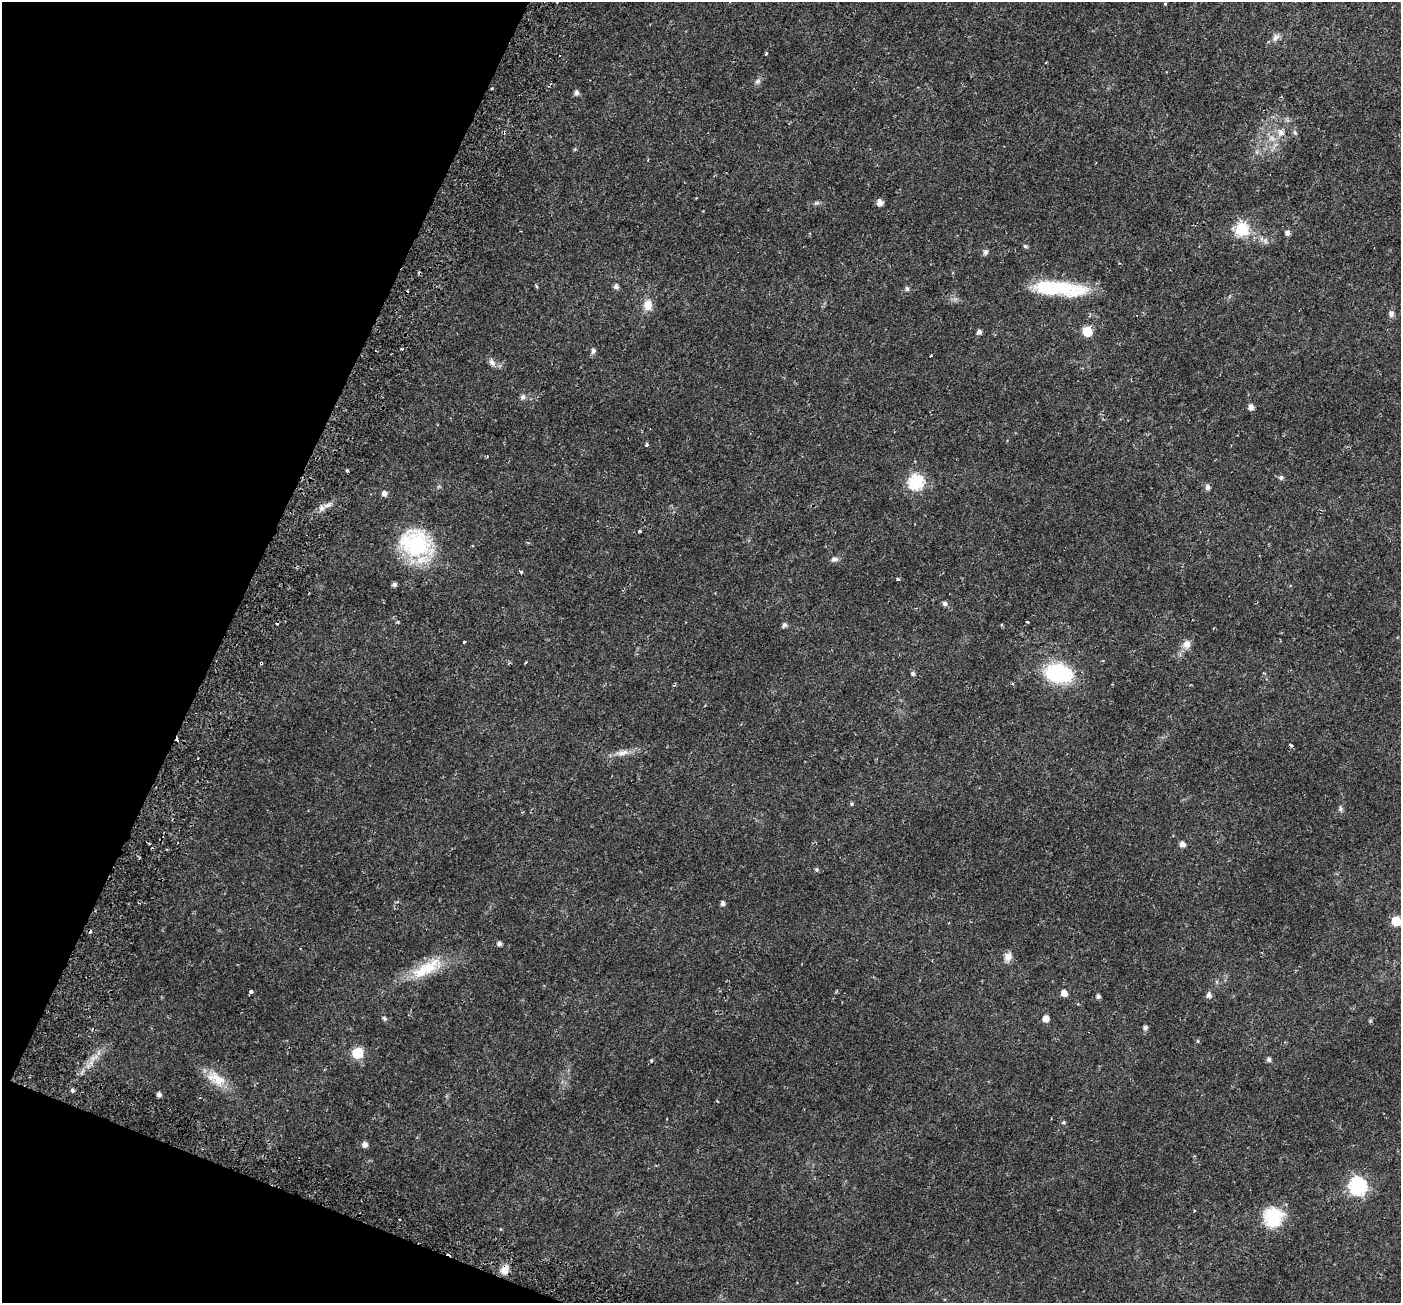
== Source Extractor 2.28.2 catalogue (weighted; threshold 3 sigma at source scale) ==
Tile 9 of 4 x 4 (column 1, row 3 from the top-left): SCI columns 70-1468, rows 1596-2896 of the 5743 x 5856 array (HDU 1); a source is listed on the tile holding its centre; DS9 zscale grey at full resolution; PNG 1403 x 1305 px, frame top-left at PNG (2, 2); no overlay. Shown black and unused: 19% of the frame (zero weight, under 2 of 3 exposures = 5% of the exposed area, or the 3 px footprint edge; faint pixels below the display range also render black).
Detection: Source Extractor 2.28.2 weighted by HDU 2 'WHT'; one run over the whole footprint, this tile lists its part. Background 0.0187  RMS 0.003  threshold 0.0136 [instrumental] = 3 sigma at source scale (4.5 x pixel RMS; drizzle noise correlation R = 1.50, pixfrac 1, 0.0396/0.0396 arcsec/px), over >= 5 px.
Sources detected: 92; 1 inside a brighter object's white glare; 7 cosmic-ray / hot-pixel residue — not listed; the other 84 listed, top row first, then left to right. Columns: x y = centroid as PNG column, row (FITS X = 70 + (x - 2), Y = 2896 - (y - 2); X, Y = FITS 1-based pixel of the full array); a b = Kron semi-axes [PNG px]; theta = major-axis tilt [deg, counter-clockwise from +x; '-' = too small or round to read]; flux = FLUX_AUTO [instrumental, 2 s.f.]
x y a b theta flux
557 2 3 3 - 0.68
1165 4 3 3 - 1
1276 37 12 7 49 1.4
766 54 3 3 - 1
757 81 9 5 27 0.74
492 88 3 3 - 0.28
577 93 6 5 - 1
1281 132 8 7 - 1.5
1295 132 7 4 -70 0.56
1272 138 9 6 -68 1.4
880 202 5 5 - 2
817 203 8 4 0 0.57
1242 230 7 6 - 36
1287 233 5 5 - 1.1
1265 241 7 6 - 0.81
1025 246 5 4 - 0.55
985 252 8 6 75 0.72
536 286 5 3 - 0.38
616 286 6 5 - 0.9
1063 287 61 16 -11 17
907 289 6 5 - 0.61
648 305 13 10 -89 3
1391 314 8 7 - 1
1087 331 6 6 - 9.4
979 332 5 4 - 1
593 351 8 6 82 0.77
931 355 3 2 - 0.32
492 362 10 7 -50 1.3
523 397 6 6 - 0.99
1251 407 5 5 - 1.5
647 444 3 3 - 0.94
347 471 5 3 - 0.31
1281 477 5 4 - 0.83
916 482 7 7 - 49
1208 487 6 5 - 1
384 493 5 5 - 1.3
328 505 11 5 18 1.4
640 531 3 3 - 1.3
416 545 28 24 -32 32
834 559 9 7 -1 1.1
521 572 3 3 - 1.3
897 579 4 3 - 0.68
394 584 4 4 - 0.9
945 604 6 5 - 0.89
1027 622 3 2 - 0.28
784 625 5 5 - 0.93
464 641 3 3 - 1.2
1187 644 11 10 - 1.9
526 662 4 3 - 0.26
261 663 3 3 - 1.1
913 673 5 5 - 0.67
1058 673 31 20 -10 21
623 753 18 7 12 2.3
851 804 5 4 - 0.4
1340 809 7 6 - 0.61
1182 844 6 5 - 1.4
816 869 5 5 - 0.48
723 903 5 4 - 0.97
1396 921 6 6 - 9.3
499 944 4 4 - 1
1008 957 12 10 64 1.7
426 968 48 15 28 11
251 991 3 3 - 4.9
1064 993 5 5 - 2.2
1209 995 6 5 - 1.1
1098 996 4 4 - 0.89
384 1019 7 5 -49 0.48
1046 1019 5 5 - 2.3
1145 1027 5 5 - 0.81
1198 1041 5 4 - 0.34
358 1053 6 6 - 24
93 1058 10 6 60 1.7
1269 1059 5 5 - 0.82
651 1061 4 3 - 0.3
217 1079 29 14 -24 6
72 1090 5 5 - 0.64
159 1094 4 4 - 1
1063 1122 5 5 - 0.45
365 1144 5 5 - 1.5
1358 1186 7 7 - 82
1194 1211 3 2 - 0.24
1273 1217 24 23 - 11
400 1219 3 2 - 0.44
505 1269 11 8 75 2.8
Overlapping masked pixels (flux is a lower limit): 2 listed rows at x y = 261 663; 505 1269
Isophote crosses this tile's border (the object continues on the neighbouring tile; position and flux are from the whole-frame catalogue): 2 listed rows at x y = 557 2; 1396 921